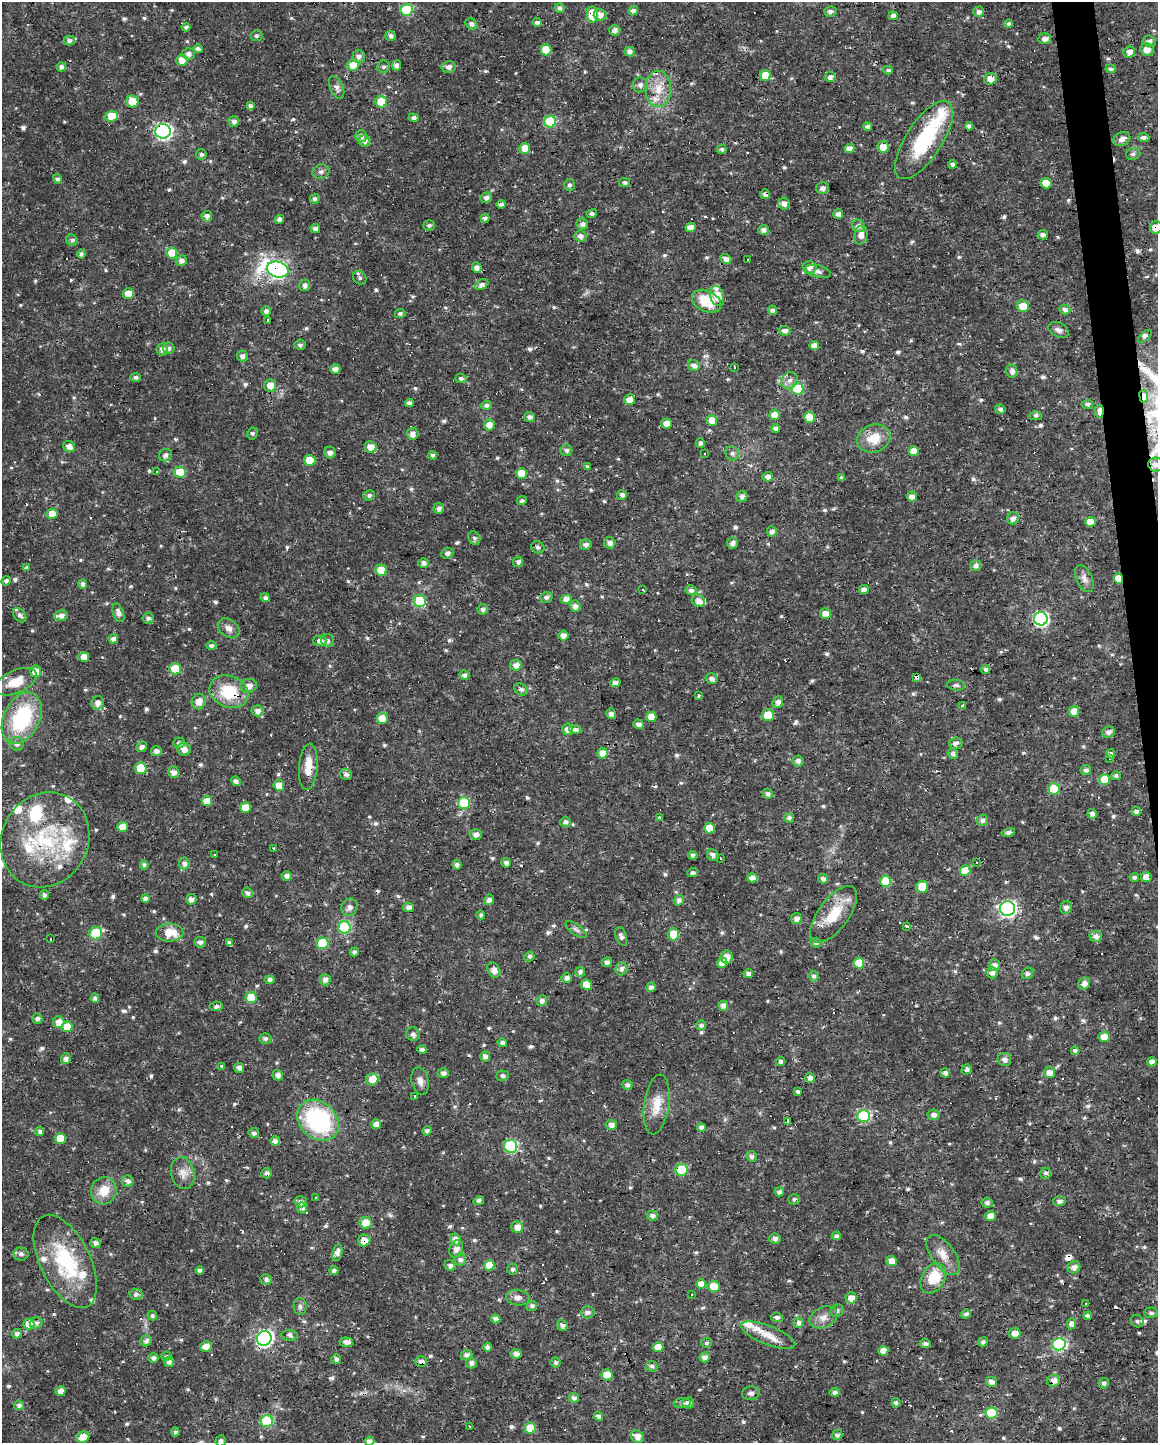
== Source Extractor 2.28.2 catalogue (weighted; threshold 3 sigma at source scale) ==
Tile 6 of 4 x 3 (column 2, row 2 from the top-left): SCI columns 1157-2312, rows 1449-2889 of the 4625 x 4381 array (HDU 1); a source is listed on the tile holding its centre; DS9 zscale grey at full resolution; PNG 1160 x 1445 px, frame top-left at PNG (2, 2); each listed source drawn as its Kron ellipse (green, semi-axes under 4 px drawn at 4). Shown black and unused: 2% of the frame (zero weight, under 3 of 4 exposures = <1% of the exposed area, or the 3 px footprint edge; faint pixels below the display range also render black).
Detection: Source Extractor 2.28.2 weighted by HDU 2 'WHT'; one run over the whole footprint, this tile lists its part. Background 0.0225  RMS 0.0028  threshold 0.0126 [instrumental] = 3 sigma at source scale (4.5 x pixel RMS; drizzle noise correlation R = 1.50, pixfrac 1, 0.0396/0.0396 arcsec/px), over >= 5 px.
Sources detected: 752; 38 cosmic-ray / hot-pixel residue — neither listed nor drawn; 17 inside a brighter listed object's ellipse — not listed separately; of the other 697, all 500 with FLUX_AUTO >= 0.681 (the completeness limit of this list) listed and drawn (197 fainter detections not listed), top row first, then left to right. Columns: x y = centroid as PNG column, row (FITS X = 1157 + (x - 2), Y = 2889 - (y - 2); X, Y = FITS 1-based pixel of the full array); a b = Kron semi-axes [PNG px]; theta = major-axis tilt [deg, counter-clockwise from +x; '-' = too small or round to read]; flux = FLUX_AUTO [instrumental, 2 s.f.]
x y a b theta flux
559 8 5 5 - 0.92
406 10 6 6 - 19
633 11 5 4 - 1.2
830 12 6 5 - 0.86
979 12 5 5 - 1.1
592 15 8 5 -90 7.8
600 15 6 6 - 1.5
893 16 4 4 - 1.4
537 23 5 4 - 1.2
471 24 6 5 - 0.89
1009 24 4 4 - 0.78
186 27 4 4 - 0.87
615 30 5 5 - 1.4
256 36 6 5 - 0.84
391 36 5 5 - 1.1
1045 38 6 5 - 1.5
69 41 5 5 - 0.93
1149 41 6 5 - 1
198 49 4 4 - 0.93
546 50 5 5 - 7.1
1147 50 7 6 - 2.4
629 52 5 5 - 1.2
1129 52 6 5 - 1.8
188 54 6 6 - 1.4
359 56 6 6 - 1.2
182 60 5 5 - 2.9
353 65 5 5 - 8.4
397 65 5 4 - 1.1
61 67 5 4 - 1
384 67 6 6 - 0.74
449 67 7 6 - 1.3
1111 69 5 4 - 0.75
888 70 5 4 - 0.78
765 75 5 5 - 5.6
830 77 5 5 - 1.1
990 79 6 5 - 2.1
640 85 7 7 - 1.3
337 87 12 6 -67 1.3
658 89 18 13 -90 5.4
132 102 6 6 - 5.5
381 102 6 5 - 6.9
250 106 4 4 - 1.1
111 116 6 5 - 6
414 118 5 4 - 0.93
234 121 5 5 - 1.2
550 122 6 6 - 17
969 126 4 4 - 1.1
868 127 4 4 - 1.1
163 131 7 7 - 74
361 136 6 5 - 1.1
1144 138 5 4 - 0.93
1122 139 9 6 27 1.5
924 140 45 18 57 22
365 141 6 5 - 1.2
883 147 6 5 - 3.2
525 148 5 5 - 4.3
849 148 5 4 - 2.2
722 149 5 4 - 0.68
201 154 5 5 - 0.73
1133 154 7 6 - 0.71
952 164 4 4 - 1
321 172 9 7 21 0.98
57 179 5 4 - 1.2
624 183 6 4 -6 0.79
1046 183 5 5 - 4.5
569 185 6 5 - 0.77
823 188 6 6 - 1.2
765 194 5 5 - 1.2
486 198 6 5 - 1.1
315 199 5 5 - 0.95
784 203 6 5 - 1.5
501 204 5 4 - 0.94
592 214 5 4 - 0.8
838 214 5 5 - 1.5
207 216 5 5 - 1.2
485 218 4 4 - 0.89
280 219 4 4 - 1.3
582 224 6 5 - 1.1
429 225 6 5 - 0.68
858 226 6 6 - 1.2
691 227 5 4 - 2.3
1156 228 6 6 - 2.4
315 229 5 4 - 1.1
763 230 5 5 - 1.3
861 235 9 6 78 1.8
1043 235 5 4 - 1.1
581 236 6 5 - 1.3
72 240 6 5 - 0.69
172 253 6 5 - 5.2
81 254 4 4 - 0.86
726 259 5 5 - 1.6
748 260 3 3 - 1.1
181 261 5 5 - 1.2
477 267 5 5 - 1.5
809 267 7 6 - 1.6
278 269 11 7 -14 86
818 271 13 6 -14 1.1
360 278 7 6 - 0.83
482 284 7 4 28 1.3
305 285 6 5 - 1.1
128 294 5 5 - 3.1
717 296 10 7 -77 3.9
707 301 15 10 -26 8.3
1023 306 6 6 - 4.6
1065 309 5 5 - 1.2
772 310 5 4 - 1
266 311 5 4 - 1.3
400 314 5 4 - 0.69
268 321 3 3 - 0.68
1058 330 11 7 -26 1.1
785 331 6 5 - 1.1
1145 336 8 3 41 1.1
300 345 5 5 - 0.73
814 346 5 4 - 2.7
169 348 6 5 - 1.1
162 349 6 5 - 1.3
242 356 5 5 - 1.2
694 365 6 5 - 1.3
734 367 3 3 - 0.84
335 369 5 5 - 1.7
1012 371 7 5 -78 1.4
136 377 5 4 - 0.93
461 378 5 4 - 0.75
789 381 9 8 - 1.5
270 385 6 6 - 3.2
797 389 6 6 - 16
1144 396 7 4 -84 3.7
630 400 5 5 - 2.4
409 403 4 4 - 1.2
1087 404 5 4 - 0.95
486 405 5 4 - 0.95
1000 409 5 4 - 0.83
1099 411 6 3 -86 3.6
775 415 5 5 - 3.3
1036 416 6 4 0 0.73
529 417 5 5 - 1.1
809 417 5 5 - 6.1
712 420 5 5 - 3.4
667 424 5 5 - 2.9
489 425 5 5 - 1.7
776 428 4 4 - 1.2
253 433 6 5 - 0.71
412 434 6 6 - 1.8
874 438 17 13 18 6
700 443 5 4 - 0.91
69 446 6 5 - 1.6
370 447 6 6 - 2.8
566 450 6 6 - 0.83
914 451 5 5 - 2.9
330 452 6 5 - 1.2
705 453 3 3 - 2.5
732 453 7 6 - 0.88
166 455 7 6 - 1
432 455 4 4 - 0.91
310 460 5 5 - 6.1
1156 465 7 7 - 1.6
587 467 3 3 - 1.3
157 471 3 3 - 2.5
180 472 6 5 - 9.4
521 473 5 5 - 5
768 477 5 4 - 1.3
841 478 4 4 - 0.84
369 495 6 5 - 0.72
622 495 5 5 - 1
742 497 6 5 - 1.3
912 497 5 5 - 1.7
522 501 5 4 - 0.72
439 508 5 5 - 1.1
52 514 5 5 - 3.8
1013 518 6 5 - 1.2
1090 522 5 5 - 3.4
772 531 5 5 - 1.3
474 538 7 5 -61 0.75
610 543 5 5 - 1.2
733 543 5 5 - 1.3
586 545 6 5 - 1.1
538 547 7 6 - 0.82
447 553 6 5 - 0.95
518 562 5 5 - 1
424 563 5 5 - 1.2
976 566 6 5 - 1.1
26 568 3 3 - 1.1
381 570 5 5 - 8.1
1084 579 14 8 -65 1.5
1119 579 5 4 - 5.7
6 581 5 4 - 1
83 584 4 4 - 1.1
864 589 5 4 - 1.4
643 590 3 3 - 1.3
691 590 5 5 - 1
546 597 6 5 - 0.87
265 598 5 4 - 0.76
566 599 5 4 - 1.5
420 601 6 6 - 16
698 601 7 6 - 1.7
575 606 6 5 - 1.2
483 609 5 5 - 1
118 613 10 5 -70 1.7
825 614 6 5 - 2.5
19 615 8 5 -50 1
61 616 7 5 12 1.3
148 618 6 5 - 0.92
1041 619 7 6 - 51
229 628 12 8 -38 1.7
563 636 5 5 - 2.1
113 639 5 4 - 1.4
328 640 7 6 - 0.93
320 641 6 5 - 1.4
211 646 5 4 - 0.8
84 657 5 4 - 2.6
516 665 6 5 - 1.7
175 669 5 5 - 8
986 669 5 4 - 0.94
36 671 6 5 - 2.7
464 675 5 4 - 1.1
916 677 4 3 - 5.7
711 678 6 5 - 1.1
16 682 22 11 24 6
615 683 5 4 - 1.7
956 685 9 5 -7 0.7
249 686 8 7 - 2.2
521 689 7 5 -36 0.96
229 692 20 15 -23 12
699 695 3 3 - 1
199 702 8 7 - 2.3
778 702 6 5 - 1.2
98 703 6 6 - 1.8
963 705 4 3 - 0.86
257 711 6 5 - 1.4
1074 711 5 5 - 2.5
611 714 5 4 - 1.1
768 715 6 6 - 5.1
651 717 5 5 - 3.3
22 718 27 18 64 24
382 718 6 5 - 3.4
639 724 5 4 - 1.1
567 729 6 5 - 1.5
575 729 6 4 -6 1.1
1108 732 6 5 - 1.3
179 743 6 5 - 0.98
956 743 6 5 - 1.2
17 744 7 6 - 1.1
142 747 5 5 - 1
184 749 7 6 - 2.2
156 751 5 5 - 1.2
602 753 5 5 - 3
953 753 5 5 - 1
1110 754 5 4 - 0.89
1110 758 3 3 - 1
798 761 5 5 - 1.2
308 767 23 9 85 4.8
141 768 6 5 - 9.8
1086 770 5 5 - 0.92
174 772 6 5 - 1.6
346 774 6 5 - 1.1
1116 776 5 4 - 0.8
1105 779 5 5 - 5.8
236 781 5 4 - 1.1
279 785 5 5 - 2.8
1054 789 5 5 - 11
768 794 5 5 - 1.2
207 801 5 5 - 3.9
464 803 6 6 - 15
245 808 5 5 - 3.9
1136 811 5 4 - 0.94
1092 814 5 5 - 1.2
659 818 4 3 - 0.74
789 818 5 5 - 0.9
982 820 5 5 - 1.3
565 822 6 5 - 1.1
123 827 5 5 - 3.4
710 828 5 5 - 5.2
1008 832 7 4 13 0.93
476 834 6 5 - 1.6
45 840 49 43 62 31
273 848 3 3 - 0.81
214 855 3 3 - 0.73
693 855 4 4 - 0.98
713 855 6 5 - 1.3
720 858 3 3 - 1.2
976 862 3 3 - 0.93
506 863 5 4 - 1.2
184 864 6 5 - 1.3
144 865 4 4 - 0.82
457 865 5 4 - 1
965 871 5 5 - 5.1
693 873 5 4 - 0.75
287 876 5 5 - 1.3
1134 877 4 4 - 0.74
1146 877 5 5 - 2.6
752 878 5 4 - 1.8
823 879 5 4 - 1.1
885 881 6 5 - 9
922 887 6 6 - 6.7
247 893 6 5 - 1.1
44 895 5 4 - 0.91
145 899 4 4 - 1.3
191 899 5 5 - 1.4
489 900 5 5 - 1.2
679 900 5 4 - 1.2
349 907 9 7 62 1.5
408 907 5 4 - 1.2
1066 907 6 5 - 1.2
1007 909 8 7 - 67
833 914 33 15 53 9.6
481 915 4 4 - 0.74
796 919 5 5 - 1.6
907 926 3 3 - 1.2
344 927 6 6 - 24
576 929 12 5 -36 0.87
96 933 6 6 - 17
170 933 14 9 -1 4.7
673 934 6 5 - 4.8
621 936 9 5 -70 0.9
1096 936 6 5 - 1.3
51 939 4 3 - 0.97
200 942 5 5 - 0.93
229 943 4 3 - 0.94
322 943 6 6 - 14
816 943 5 5 - 0.75
354 952 4 4 - 0.94
529 956 5 4 - 0.76
727 957 6 5 - 2.5
607 962 5 5 - 1.1
722 963 5 5 - 2.2
859 963 5 5 - 6.4
994 965 6 5 - 1.4
621 969 6 6 - 1.2
494 970 8 6 -62 2
580 972 5 5 - 0.95
992 973 6 5 - 1.2
1028 973 6 5 - 0.78
748 974 5 5 - 1.3
814 976 5 5 - 0.9
566 978 5 5 - 1.2
270 979 5 4 - 0.87
325 979 6 5 - 1.4
1084 983 6 5 - 1.7
586 985 5 5 - 4.6
651 987 5 4 - 1.2
95 998 5 4 - 1.3
251 998 5 5 - 6.8
542 1001 5 5 - 1.1
216 1006 6 5 - 0.86
723 1006 5 5 - 1.9
37 1019 5 5 - 1
59 1022 6 5 - 2.4
701 1025 5 4 - 0.86
67 1027 5 5 - 5.2
413 1034 7 6 - 1.2
1104 1037 5 5 - 3.2
265 1039 6 5 - 0.81
502 1043 5 4 - 1.1
422 1050 4 4 - 0.93
1075 1051 4 3 - 5.4
485 1056 5 5 - 1.2
66 1059 5 5 - 1.4
1004 1059 7 6 - 1.2
781 1062 4 4 - 0.91
1152 1062 4 4 - 2.4
222 1067 3 3 - 4.1
239 1068 5 5 - 1.3
967 1069 5 5 - 0.79
1049 1072 5 5 - 2.3
443 1073 6 5 - 1.3
945 1073 5 4 - 1
278 1075 5 5 - 1.3
503 1076 6 5 - 0.9
810 1078 5 5 - 1.4
372 1079 6 5 - 3.5
420 1081 14 8 -78 1.6
627 1085 5 5 - 1
798 1092 4 3 - 2.2
414 1097 3 3 - 0.95
657 1104 30 12 82 5.5
934 1115 6 5 - 1.2
864 1116 6 6 - 27
318 1120 23 18 -44 32
787 1122 3 3 - 8.3
376 1124 5 5 - 1.9
611 1125 6 5 - 1.5
701 1127 4 4 - 1.3
40 1131 5 4 - 0.85
427 1131 5 4 - 0.79
254 1133 5 5 - 0.87
60 1139 5 5 - 7
275 1141 5 4 - 1.3
511 1146 6 6 - 34
752 1156 5 5 - 0.98
682 1170 6 6 - 15
183 1173 16 11 -77 2.6
267 1173 5 5 - 1.1
1046 1173 5 5 - 0.83
128 1181 5 5 - 1.3
104 1191 13 12 - 4.9
779 1192 5 4 - 0.98
316 1198 3 3 - 1.6
794 1199 6 5 - 0.75
479 1201 5 4 - 0.98
1059 1201 6 5 - 1.2
301 1202 6 5 - 1.2
987 1203 5 5 - 0.94
302 1208 5 5 - 1
652 1216 5 5 - 1.1
991 1216 5 5 - 3.7
366 1223 6 6 - 3.8
517 1227 6 6 - 2.2
836 1236 4 4 - 0.93
455 1239 6 5 - 2.1
775 1239 6 5 - 1.1
364 1241 6 6 - 2.5
95 1243 5 5 - 1.2
456 1249 9 6 71 1.9
337 1252 8 5 80 1.5
21 1254 7 6 - 1.1
943 1255 23 11 -54 4.1
460 1260 6 6 - 1.1
65 1261 50 25 -64 23
892 1261 5 5 - 2.8
450 1265 6 5 - 1.1
489 1265 5 5 - 4.3
1074 1267 6 6 - 1.4
512 1269 5 5 - 0.71
200 1270 4 4 - 0.97
334 1271 4 4 - 1.1
933 1278 16 11 61 8.1
266 1279 6 5 - 0.86
701 1284 5 5 - 2.5
714 1286 6 5 - 4.7
136 1294 6 5 - 0.86
691 1295 3 3 - 1.5
518 1298 12 7 -9 1.4
851 1298 5 5 - 2.5
1086 1303 3 3 - 2.6
532 1306 5 5 - 0.95
300 1307 8 6 -88 0.82
837 1311 7 6 - 0.72
587 1312 7 6 - 1
1151 1313 6 5 - 0.71
966 1314 5 4 - 0.8
152 1316 5 4 - 0.75
1088 1316 4 4 - 0.83
777 1317 6 5 - 0.93
823 1317 14 10 25 2.3
496 1319 5 4 - 1.4
1137 1321 7 6 - 0.8
36 1323 6 5 - 1
799 1323 5 5 - 1
29 1324 5 5 - 3.9
1071 1324 5 4 - 1.7
562 1326 6 5 - 1.1
1015 1333 6 5 - 2.3
17 1334 5 5 - 1.1
290 1335 8 5 -7 0.93
768 1335 29 9 -21 4.9
264 1338 7 7 - 78
146 1341 5 5 - 1.1
346 1342 6 5 - 1.5
983 1342 5 4 - 0.83
706 1343 5 5 - 0.71
925 1344 5 4 - 1.1
1059 1344 6 6 - 36
206 1346 6 5 - 2.2
488 1347 4 4 - 1.3
658 1347 5 5 - 4
883 1351 5 4 - 2.9
516 1354 5 4 - 1.4
466 1355 6 5 - 1.1
166 1356 5 4 - 0.7
704 1357 5 5 - 1.3
153 1358 5 5 - 1.1
336 1359 5 5 - 0.91
169 1362 5 5 - 1.2
421 1362 6 5 - 1.5
471 1363 5 5 - 1.1
556 1363 5 5 - 0.72
652 1366 6 5 - 0.91
607 1375 5 5 - 7.2
1054 1381 6 6 - 1.9
991 1382 5 5 - 1.5
1104 1383 5 5 - 0.95
61 1391 5 4 - 1.7
835 1392 5 4 - 1
751 1393 9 7 9 0.99
574 1398 5 4 - 1.1
682 1403 8 5 5 0.89
688 1403 6 5 - 1.3
896 1403 4 4 - 0.93
19 1405 5 5 - 0.98
992 1413 6 6 - 13
598 1416 5 4 - 1.1
267 1421 6 6 - 21
470 1426 3 3 - 0.77
530 1428 5 5 - 7.7
175 1432 4 4 - 0.82
837 1435 5 5 - 1
83 1437 6 5 - 3.3
637 1437 7 5 -38 2.1
221 1441 6 5 - 0.85
369 1441 5 4 - 1.5
Overlapping masked pixels (flux is a lower limit): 26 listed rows (the first 20) at x y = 592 15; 163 131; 924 140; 765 194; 1156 228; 278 269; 1144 396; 1099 411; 1119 579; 916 677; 229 692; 308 767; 464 803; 45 840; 1146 877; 833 914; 485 1056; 682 1170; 267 1173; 364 1241
Isophote crosses this tile's border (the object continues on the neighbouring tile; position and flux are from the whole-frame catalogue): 4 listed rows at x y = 1156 228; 1156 465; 221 1441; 369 1441